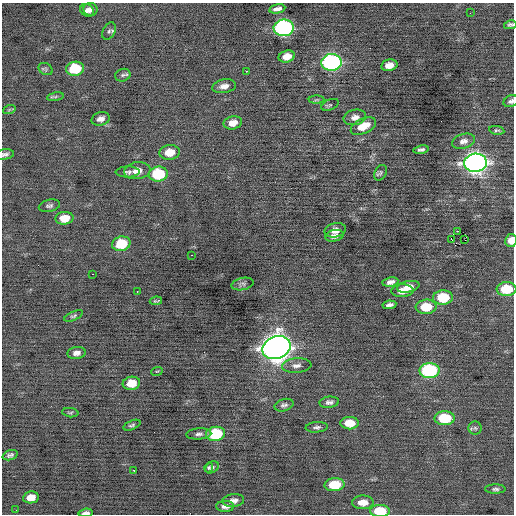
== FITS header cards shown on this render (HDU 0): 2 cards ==
NAXIS1  =                  512 / Axis length
NAXIS2  =                  512 / Axis length

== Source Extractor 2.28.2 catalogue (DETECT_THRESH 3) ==
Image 512 x 512 px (HDU 0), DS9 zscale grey, 1 PNG px = 1 image px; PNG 516 x 516 px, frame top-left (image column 1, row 512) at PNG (2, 3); each listed source drawn as its Kron ellipse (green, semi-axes under 4 px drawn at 4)
Background 0.0279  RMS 0.7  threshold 2.09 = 3 sigma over >= 5 px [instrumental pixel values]
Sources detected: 85; all 85 listed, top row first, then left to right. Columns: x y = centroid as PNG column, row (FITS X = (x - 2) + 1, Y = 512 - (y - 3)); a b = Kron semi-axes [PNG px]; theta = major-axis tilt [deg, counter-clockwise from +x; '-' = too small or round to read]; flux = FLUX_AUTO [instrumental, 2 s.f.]
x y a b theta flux
90 9 7 6 - 190
277 9 8 4 12 200
87 10 7 6 - 180
470 13 3 2 - 78
510 25 6 4 12 110
284 28 10 8 7 11000
109 31 9 6 64 130
287 56 8 6 15 490
331 62 10 8 4 12000
389 65 8 5 12 390
46 69 7 5 -32 92
75 69 9 7 8 2100
246 71 3 2 - 560
123 75 8 6 20 120
224 86 12 6 10 290
55 97 8 4 10 87
316 100 8 4 1 69
511 101 7 5 24 120
330 105 9 5 24 82
9 110 6 4 20 69
355 117 11 7 12 270
101 119 9 6 17 230
233 123 9 6 13 460
363 126 13 7 25 760
497 130 8 4 -9 83
464 141 12 7 16 260
421 150 8 4 10 140
170 152 10 7 8 760
5 154 9 5 8 140
475 163 11 9 5 29000
137 171 13 8 8 450
128 172 12 5 2 140
380 173 8 5 61 100
158 174 9 7 7 2800
49 206 11 6 13 140
65 218 9 6 8 750
335 230 11 7 13 360
458 231 3 2 - 56
334 236 9 5 11 220
451 239 3 2 - 48
465 240 2 2 - 23
511 241 6 6 - 560
121 244 9 7 14 1800
191 255 3 2 - 80
92 274 2 2 - 280
390 282 8 4 9 210
242 284 11 6 12 120
408 287 11 5 12 500
506 289 10 7 5 1500
137 291 2 2 - 45
402 291 11 6 2 480
443 298 10 7 4 1800
156 301 6 2 10 60
389 305 7 4 9 140
426 307 10 7 5 1300
73 316 10 4 24 94
276 348 14 11 21 54000
77 353 9 6 7 220
297 365 15 7 5 270
157 371 6 3 18 47
429 371 10 7 2 5900
131 383 9 6 11 800
329 402 10 5 5 160
284 405 10 6 17 140
70 413 8 4 -7 84
445 418 10 7 0 2000
350 423 9 6 0 770
132 425 9 4 21 100
317 427 11 5 5 130
475 428 6 6 - 110
199 434 12 5 4 170
216 434 9 7 8 2700
10 455 8 4 19 130
212 467 7 5 34 110
209 468 5 4 - 67
134 470 3 2 - 170
335 485 10 6 3 1400
495 489 10 4 0 120
31 497 8 6 9 580
233 501 11 6 7 260
363 502 11 7 1 520
225 506 9 5 -2 200
16 510 2 2 - 21
380 511 10 6 -1 1600
86 513 7 3 5 160
At the frame edge (FLAGS 8, measured only in part): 6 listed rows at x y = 510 25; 511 101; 5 154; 511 241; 380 511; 86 513